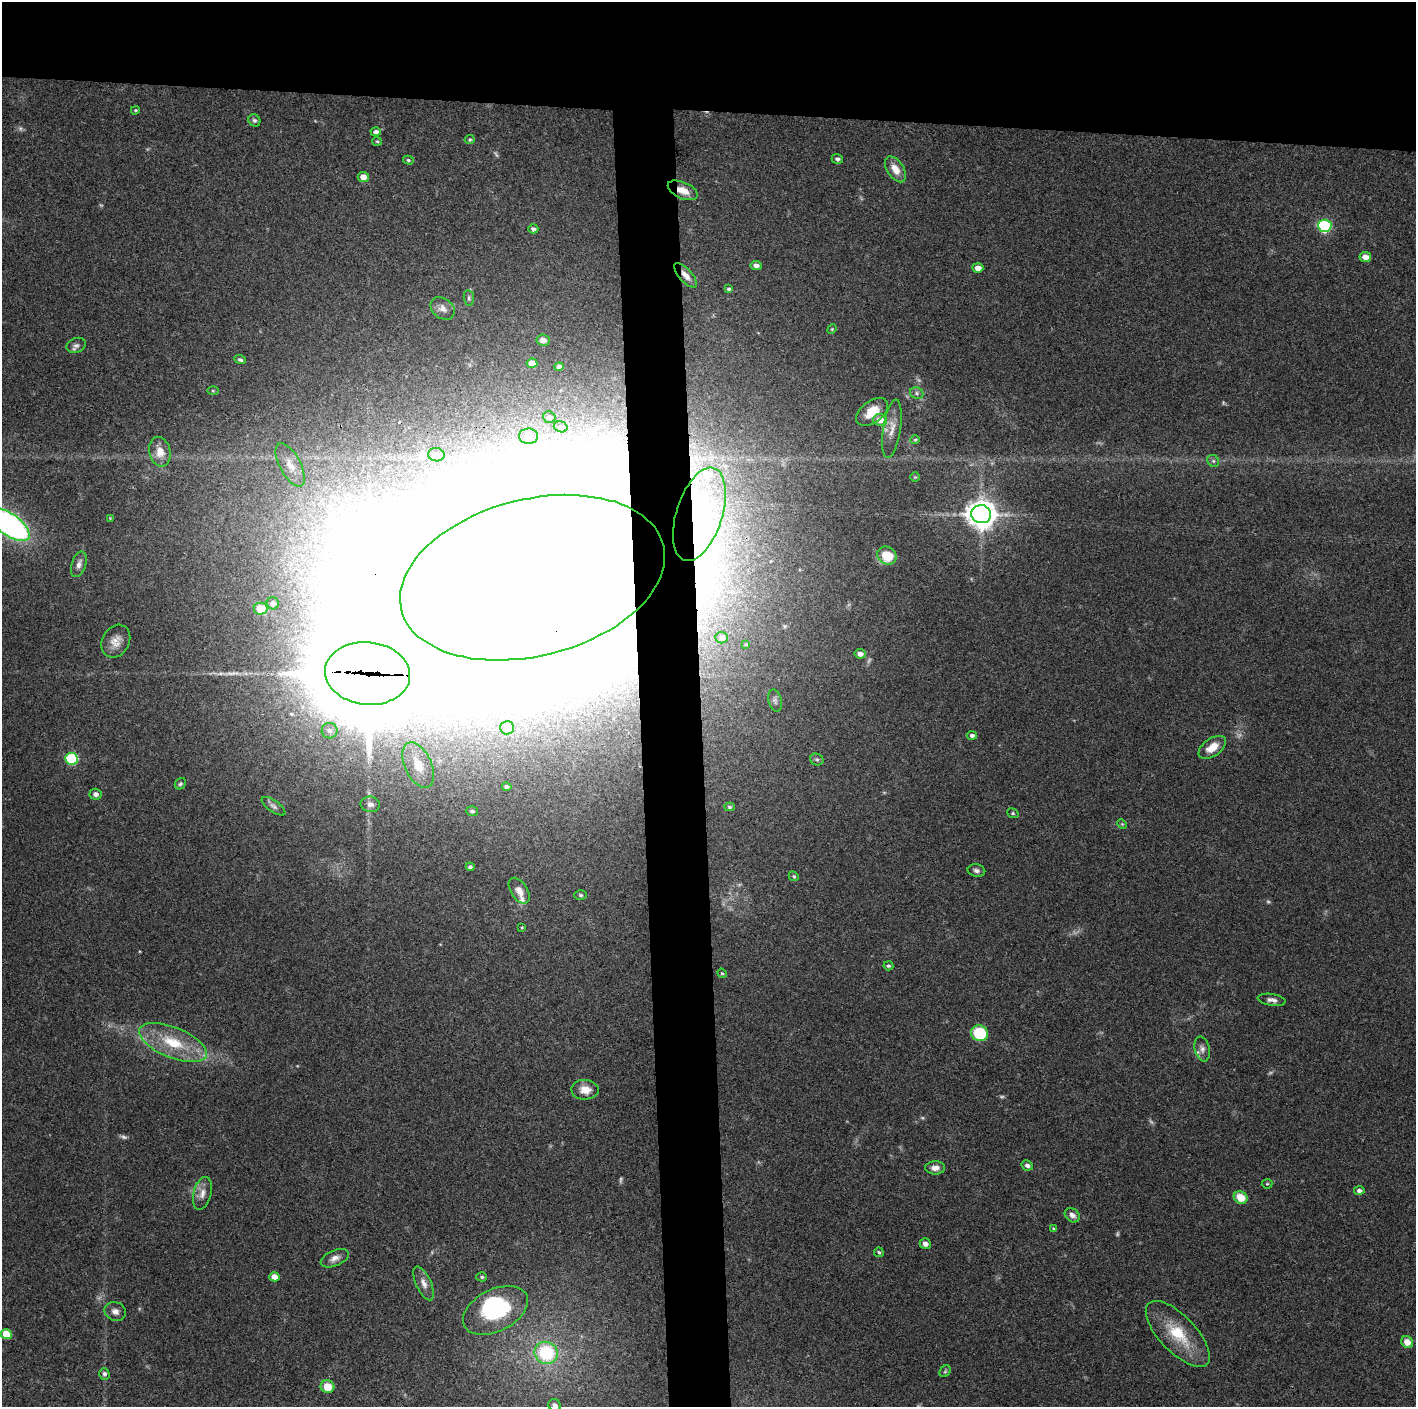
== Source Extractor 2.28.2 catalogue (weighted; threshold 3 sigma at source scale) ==
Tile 2 of 3 x 3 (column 2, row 1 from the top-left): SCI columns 1415-2828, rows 2816-4220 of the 4243 x 4222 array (HDU 1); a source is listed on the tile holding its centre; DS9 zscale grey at full resolution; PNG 1418 x 1409 px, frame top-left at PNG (2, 2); each listed source drawn as its Kron ellipse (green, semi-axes under 4 px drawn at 4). Shown black and unused: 12% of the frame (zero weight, under 3 of 4 exposures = <1% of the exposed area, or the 3 px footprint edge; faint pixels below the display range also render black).
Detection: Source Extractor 2.28.2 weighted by HDU 2 'WHT'; one run over the whole footprint, this tile lists its part. Background 0.157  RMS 0.0069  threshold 0.0311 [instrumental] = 3 sigma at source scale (4.5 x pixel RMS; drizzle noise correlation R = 1.50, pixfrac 1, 0.05/0.05 arcsec/px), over >= 5 px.
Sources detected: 128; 11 too faint to see at this stretch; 8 inside a brighter object's white glare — neither listed nor drawn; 2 inside a brighter listed object's ellipse — not listed separately; the other 107 listed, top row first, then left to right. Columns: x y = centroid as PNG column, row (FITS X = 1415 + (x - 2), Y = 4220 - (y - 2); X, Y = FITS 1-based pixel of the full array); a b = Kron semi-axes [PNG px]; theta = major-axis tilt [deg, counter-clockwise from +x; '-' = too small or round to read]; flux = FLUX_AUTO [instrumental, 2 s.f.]
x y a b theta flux
135 110 4 3 - 0.83
254 120 6 5 - 1.4
376 132 5 4 - 3.1
470 140 5 4 - 0.94
377 141 5 4 - 0.81
837 159 6 5 - 1.8
408 160 5 4 - 1.1
895 169 14 8 -57 8.3
363 177 6 5 - 6.8
683 190 16 8 -24 8.5
1325 226 6 6 - 100
533 229 5 4 - 2.5
1365 257 6 5 - 5.6
756 265 5 4 - 3.1
978 268 5 4 - 5.2
686 275 15 6 -48 4.9
729 289 4 3 - 1.2
469 298 8 5 -82 1.4
443 308 13 10 -37 4.6
832 329 5 4 - 0.79
543 340 6 5 - 4.7
76 345 10 7 21 2.6
240 360 6 4 -19 1.6
532 363 5 4 - 9.2
559 367 4 4 - 2.3
213 391 6 4 -1 0.75
917 393 7 5 -23 1.7
872 412 18 11 37 12
549 417 6 5 - 2.5
880 420 7 6 - 7.7
561 427 7 5 -16 1.6
892 429 29 8 81 7.8
529 436 9 7 -1 4.8
915 440 5 4 - 0.89
160 452 15 10 -76 8.7
436 455 8 6 -10 5
1213 461 6 5 - 1.5
290 465 24 10 -62 10
915 477 5 4 - 0.84
699 514 48 23 72 74
981 514 10 9 - 920
110 518 4 4 - 0.56
9 525 24 11 -35 220
887 555 10 8 -31 18
79 564 13 7 72 3.6
532 578 135 78 14 29000
273 603 6 6 - 1.9
261 609 7 6 - 14
722 638 6 5 - 3.2
116 641 17 13 61 7.5
746 644 4 3 - 0.74
860 654 5 4 - 3.3
368 673 42 31 -6 13000
775 700 11 6 -76 2.1
507 728 7 6 - 7.6
330 731 8 7 - 3
972 735 5 4 - 1.9
1212 747 16 9 35 9.5
72 759 6 5 - 69
817 759 7 5 -23 1.3
418 765 24 13 -65 15
180 784 6 5 - 1.2
507 787 5 4 - 2.3
95 794 6 5 - 3
370 804 9 8 - 2.8
273 806 14 5 -35 2.5
729 807 5 4 - 1.2
472 811 6 5 - 1.6
1013 813 6 4 -22 0.98
1122 824 5 4 - 0.8
470 867 4 4 - 1.6
976 870 9 6 -10 2.2
794 876 5 4 - 1
519 891 14 8 -58 5.5
581 895 6 4 -2 1.1
522 927 3 2 - 0.56
888 966 5 4 - 1.3
722 973 5 4 - 0.96
1272 1000 14 6 -8 3.1
980 1033 9 7 -27 33
173 1042 36 15 -22 30
1202 1049 12 7 -77 3.5
585 1090 13 10 -1 8.3
1027 1165 6 5 - 2.5
935 1168 10 6 0 4
1267 1184 5 5 - 0.89
1359 1190 5 4 - 2.5
202 1193 17 9 75 5.5
1241 1197 7 6 - 13
1072 1215 8 6 -40 3.1
1054 1229 4 3 - 0.94
925 1244 5 5 - 3.3
879 1252 5 4 - 1
335 1258 15 8 23 4.4
274 1277 5 4 - 7.5
482 1277 5 4 - 1.1
424 1283 18 7 -66 5.3
495 1310 35 21 27 59
115 1311 11 9 -21 3.8
6 1334 5 5 - 21
1178 1334 42 18 -46 29
1407 1342 6 5 - 7.1
546 1353 12 11 - 47
945 1371 6 5 - 0.99
104 1374 6 5 - 1.9
328 1387 7 6 - 10
555 1405 6 6 - 3.2
Overlapping masked pixels (flux is a lower limit): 5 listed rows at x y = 683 190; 686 275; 699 514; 532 578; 368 673
Isophote crosses this tile's border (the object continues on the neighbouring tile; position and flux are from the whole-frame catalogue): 2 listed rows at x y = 9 525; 555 1405